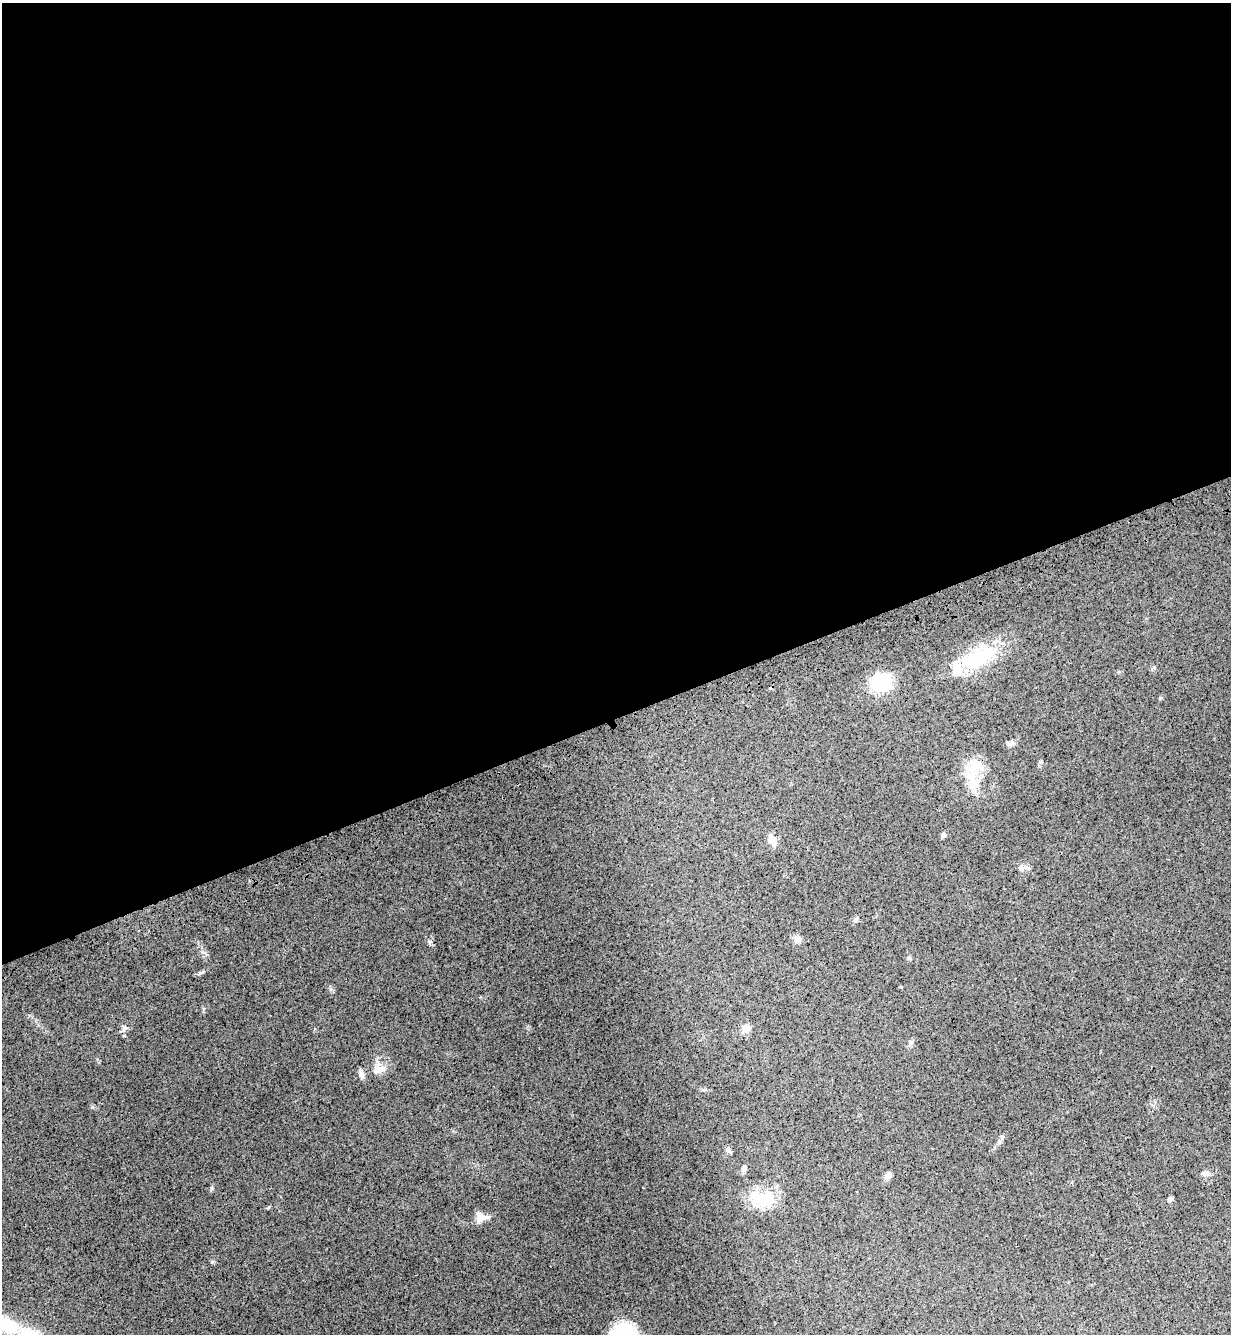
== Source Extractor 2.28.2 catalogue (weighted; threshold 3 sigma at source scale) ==
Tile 2 of 4 x 4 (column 2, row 1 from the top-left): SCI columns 1574-2802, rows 4079-5410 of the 5477 x 5494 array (HDU 1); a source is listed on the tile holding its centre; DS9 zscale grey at full resolution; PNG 1233 x 1336 px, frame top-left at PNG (2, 3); no overlay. Shown black and unused: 54% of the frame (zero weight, under 3 of 4 exposures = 7% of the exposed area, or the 3 px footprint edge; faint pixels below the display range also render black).
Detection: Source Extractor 2.28.2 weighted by HDU 2 'WHT'; one run over the whole footprint, this tile lists its part. Background 0.0322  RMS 0.0068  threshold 0.0307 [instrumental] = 3 sigma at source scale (4.5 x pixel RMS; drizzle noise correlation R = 1.50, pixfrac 1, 0.05/0.05 arcsec/px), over >= 5 px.
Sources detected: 29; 2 inside a brighter listed object's ellipse — not listed separately; the other 27 listed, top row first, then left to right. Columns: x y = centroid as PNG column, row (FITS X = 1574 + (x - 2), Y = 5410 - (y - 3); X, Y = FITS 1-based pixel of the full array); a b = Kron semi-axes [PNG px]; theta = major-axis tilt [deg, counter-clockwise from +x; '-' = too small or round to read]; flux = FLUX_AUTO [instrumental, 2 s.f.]
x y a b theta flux
977 658 54 21 28 37
882 682 20 16 29 33
1160 698 4 3 - 0.99
974 767 27 15 14 13
974 784 12 12 - 9.2
943 835 5 5 - 2.1
772 840 15 8 -58 4.7
1025 867 7 5 -44 1.8
856 919 9 4 90 1.1
797 939 10 8 6 2.4
430 942 6 5 - 1.2
909 958 5 5 - 0.92
124 1028 12 4 75 1.7
746 1028 9 9 - 4.5
911 1043 8 5 52 1.5
378 1068 15 13 -71 6.1
361 1073 13 5 -79 2.2
1002 1137 6 4 -71 0.87
727 1150 8 5 -37 1.4
744 1168 10 6 51 1.8
1205 1174 11 6 -4 2.7
888 1175 9 6 48 2.5
211 1189 6 4 72 0.87
1170 1199 6 5 - 1.4
763 1200 27 17 -9 27
481 1217 14 11 -19 5.3
212 1262 5 4 - 0.82
Unlisted compact peaks at least as high as the median listed source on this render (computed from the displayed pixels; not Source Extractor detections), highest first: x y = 92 1107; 202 952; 703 1090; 1041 762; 1154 667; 331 989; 203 1009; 1012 743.